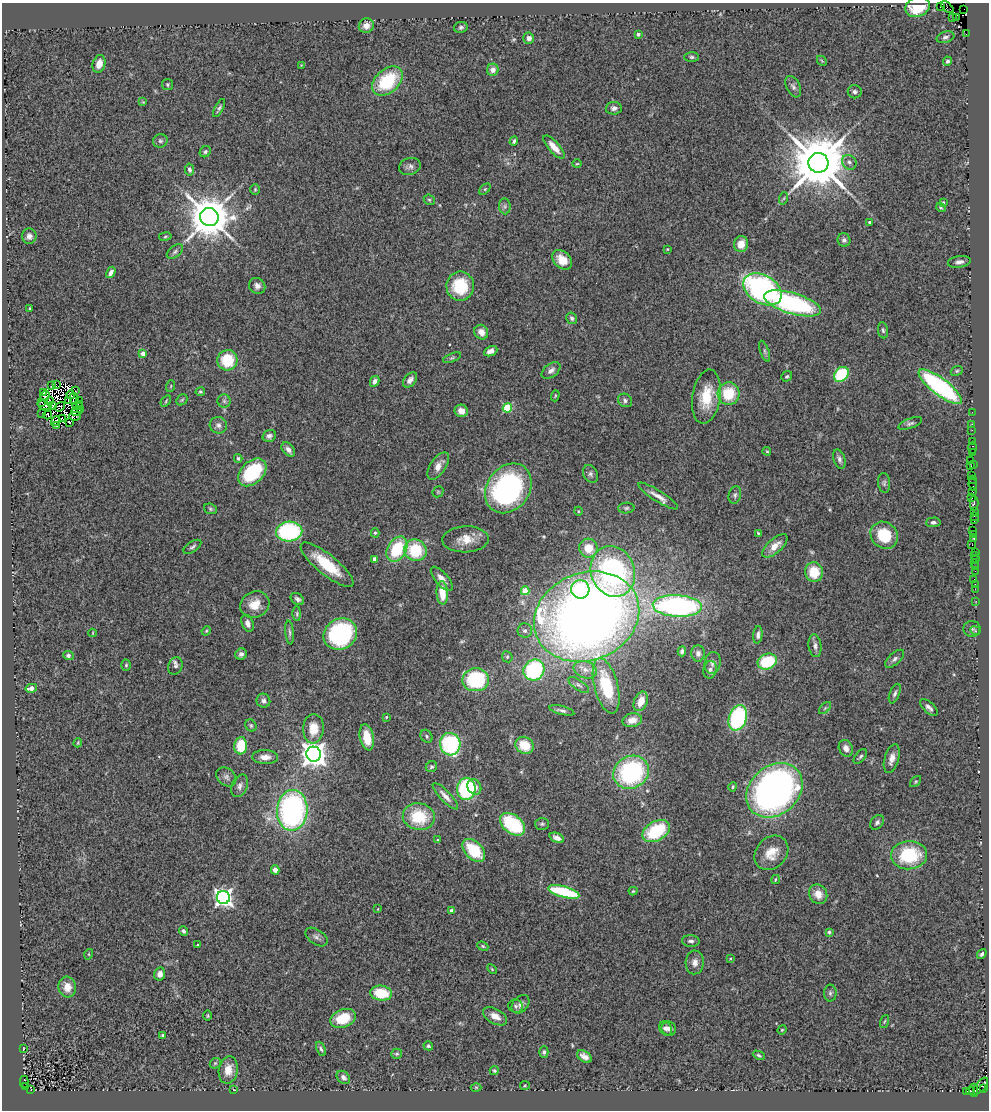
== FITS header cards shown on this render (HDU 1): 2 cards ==
NAXIS1  =                  987
NAXIS2  =                 1108

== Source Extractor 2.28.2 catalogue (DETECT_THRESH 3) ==
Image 987 x 1108 px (HDU 1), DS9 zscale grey, 1 PNG px = 1 image px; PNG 991 x 1112 px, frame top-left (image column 1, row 1108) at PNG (2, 3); each listed source drawn as its Kron ellipse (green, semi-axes under 4 px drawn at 4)
Background 1.26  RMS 0.11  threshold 0.343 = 3 sigma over >= 5 px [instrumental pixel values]
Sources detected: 318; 12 with non-positive FLUX_AUTO (blend fragments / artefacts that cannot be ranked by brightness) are neither listed nor drawn; the other 306 listed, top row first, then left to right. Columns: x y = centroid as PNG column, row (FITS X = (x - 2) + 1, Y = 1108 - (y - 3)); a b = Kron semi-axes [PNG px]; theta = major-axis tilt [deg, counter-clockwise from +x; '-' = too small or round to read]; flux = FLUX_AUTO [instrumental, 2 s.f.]
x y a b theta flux
917 7 12 9 18 220
940 7 3 2 - 71
947 7 7 4 -42 72
964 9 2 2 - 8.1
952 17 3 2 - 64
956 17 3 2 - 64
366 26 7 7 - 56
461 27 7 5 10 17
638 34 4 4 - 17
966 34 2 2 - 55
945 37 9 5 17 22
529 38 5 5 - 36
692 57 7 5 -1 15
822 61 6 4 -45 8.1
947 61 4 4 - 18
99 64 9 6 72 70
301 65 3 3 - 5.3
493 70 6 6 - 47
387 81 18 11 42 470
167 84 6 5 - 13
793 87 11 6 -65 27
855 92 7 6 - 23
143 102 4 4 - 7.4
219 108 10 4 61 18
614 108 8 6 4 26
160 141 7 6 - 20
514 141 5 3 - 15
554 147 15 5 -49 80
205 152 6 5 - 15
849 162 8 6 -45 27
818 163 10 10 - 67000
577 164 4 3 - 7.2
410 166 11 8 16 32
189 170 6 4 -79 20
255 189 5 4 - 9.8
485 189 7 4 44 10
784 198 6 4 71 9.7
429 200 6 5 - 10
943 202 4 4 - 7.8
505 206 8 5 -84 20
941 208 5 3 - 8.3
209 217 9 9 - 32000
870 222 4 3 - 14
29 236 7 7 - 34
165 236 6 3 9 9.1
844 240 7 6 - 22
741 244 8 7 - 87
667 249 3 2 - 5.1
175 252 9 5 38 19
562 260 11 8 -42 110
959 262 11 6 8 35
111 272 6 4 59 31
257 286 8 7 - 35
460 286 14 14 - 310
763 289 21 14 -31 1600
793 303 29 10 -17 1300
30 308 3 2 - 6.4
572 318 6 5 - 19
883 330 8 5 -81 17
481 332 7 6 - 55
491 351 7 4 24 37
765 351 11 4 -71 19
143 353 4 4 - 57
452 358 10 4 22 14
227 360 10 10 - 310
551 370 10 6 38 34
957 371 6 4 22 12
841 374 8 6 47 600
787 376 6 5 - 13
410 380 9 5 49 34
375 381 5 4 - 34
56 384 3 2 - 19
51 386 4 2 - 7.3
171 386 6 3 71 9.9
940 387 26 8 -37 1300
75 391 3 2 - 13
200 392 4 4 - 12
44 393 3 2 - 16
728 394 11 11 - 260
71 395 4 2 - 7.2
45 396 5 3 - 8.5
555 396 6 3 72 7.5
706 397 27 14 81 230
74 399 6 2 -80 6.9
68 400 4 2 - 9.8
182 400 6 5 - 11
625 400 7 6 - 20
49 401 5 3 - 6.8
79 401 3 2 - 5.6
166 401 6 3 55 10
224 401 6 6 - 18
41 402 2 2 - 13
45 405 7 4 -15 13
53 405 4 3 - 4.4
78 406 5 4 - 16
60 407 5 3 - 0.014
507 408 5 4 - 390
80 409 2 2 - 9
77 411 5 4 - 16
461 411 6 6 - 55
972 412 2 2 - 55
42 414 3 2 - 3
48 415 4 2 - 13
75 416 6 3 3 0.87
63 418 3 2 - 5.7
56 421 5 2 - 1.2
69 422 4 2 - 12
910 423 12 5 20 22
972 424 2 2 - 41
57 425 3 3 - 8.5
218 425 9 8 - 32
972 430 2 2 - 26
269 436 7 6 - 25
972 441 2 2 - 47
973 448 6 3 90 190
288 450 8 5 -50 33
767 451 4 3 - 8.2
973 452 4 3 - 45
238 458 4 3 - 11
839 459 10 5 -72 27
971 460 2 2 - 12
973 464 3 2 - 7.4
438 466 15 7 56 66
971 466 2 2 - 8.7
252 472 16 11 43 530
590 474 9 7 -60 27
972 475 2 2 - 14
973 479 3 2 - 30
884 483 10 6 -85 21
973 484 7 3 -84 100
508 488 27 21 53 1600
438 492 6 5 - 10
973 492 3 2 - 75
735 495 9 6 72 20
658 496 23 5 -32 61
972 497 3 3 - 110
974 503 7 2 90 470
626 508 8 5 2 17
210 509 6 5 - 13
578 511 4 3 - 6.4
974 512 3 2 - 56
974 516 2 2 - 28
974 519 4 2 - 61
933 522 7 5 4 19
973 530 3 2 - 10
289 531 13 10 3 900
375 533 4 4 - 10
758 533 4 4 - 8.3
884 535 14 13 - 280
973 535 4 3 - 100
974 538 3 2 - 89
466 539 23 13 2 130
972 545 2 2 - 21
775 546 15 7 42 73
192 547 10 5 35 20
588 548 9 9 - 130
397 549 13 9 61 390
415 550 11 10 - 350
975 552 3 2 - 84
975 555 3 3 - 100
375 559 4 4 - 78
975 559 3 2 - 87
975 563 3 2 - 100
327 565 33 10 -39 290
975 566 3 2 - 33
613 571 26 22 -68 1700
975 571 2 2 - 6.8
814 572 10 9 - 200
442 579 15 6 -50 68
974 579 3 2 - 8.8
975 584 2 2 - 21
580 589 9 9 - 390
975 589 2 2 - 51
525 591 4 4 - 180
442 593 11 5 -86 170
297 599 7 5 -34 22
976 601 2 2 - 23
255 605 15 13 26 120
677 606 24 11 -3 2100
297 614 7 4 -90 11
587 617 54 43 22 9000
248 623 9 5 -68 37
972 629 8 8 - 20
206 631 5 4 - 8.7
525 631 7 7 - 23
975 631 5 3 - 6.4
290 632 12 4 -84 19
93 633 4 3 - 6.1
340 634 17 15 33 840
758 635 9 4 83 27
815 646 11 6 -82 31
682 651 5 4 - 20
698 653 8 7 - 39
241 654 6 5 - 25
68 655 5 4 - 21
507 657 6 5 - 12
895 659 12 5 43 26
767 661 10 7 22 390
713 663 11 8 81 33
126 665 6 4 88 12
175 666 9 7 63 23
534 670 11 10 - 800
585 670 12 8 -20 55
710 670 9 6 77 32
476 680 13 11 4 810
579 685 12 5 -35 24
606 686 28 11 -75 400
31 688 6 4 13 74
895 693 10 5 67 22
263 701 7 6 - 29
641 701 10 6 68 100
929 707 11 5 -42 28
825 708 7 4 45 14
562 710 13 4 -14 23
386 717 3 3 - 8.5
738 718 13 9 73 870
632 720 10 7 13 77
251 726 6 5 - 13
313 729 15 10 86 130
427 736 7 5 -56 15
367 737 13 7 -77 160
78 743 4 3 - 6.5
450 744 11 10 - 840
525 745 9 8 - 180
241 746 8 6 85 250
846 748 8 6 -64 45
314 754 7 7 - 8000
265 757 13 7 -1 64
860 757 8 4 48 16
892 759 15 7 74 59
431 767 6 5 - 14
631 772 18 16 29 1100
226 777 11 8 -41 34
916 781 7 4 45 11
240 786 12 7 66 35
474 787 8 6 -60 60
733 787 5 4 - 12
466 789 11 9 88 680
774 790 31 24 41 3000
445 796 17 5 -46 49
292 810 20 15 86 1800
419 816 16 13 -9 320
877 822 8 6 51 23
513 824 14 9 -38 550
542 824 7 6 - 15
656 831 15 9 30 440
557 838 8 4 -23 41
438 840 3 2 - 7.1
474 850 14 8 -45 310
771 853 19 15 47 140
909 855 18 14 5 470
275 870 4 4 - 54
775 880 5 2 - 6.6
633 891 4 4 - 9.4
564 892 16 5 -15 540
818 894 10 9 - 79
223 897 6 6 - 3500
378 909 3 2 - 4.6
452 911 4 4 - 54
183 931 5 4 - 21
829 932 4 3 - 11
316 937 12 7 -34 30
691 941 8 6 -2 25
197 945 3 2 - 7.3
483 946 6 4 -23 10
89 954 5 3 - 7.3
982 954 5 3 - 14
730 958 3 2 - 6.9
695 962 12 9 86 47
492 969 6 3 -46 7.8
160 974 6 5 - 40
67 987 10 8 -83 80
381 993 11 7 -7 240
830 993 8 6 89 21
520 1004 10 7 49 35
516 1006 7 6 - 17
208 1016 5 3 - 8.5
495 1016 13 7 -29 73
343 1018 13 9 20 230
884 1021 7 3 71 8.1
665 1028 7 5 -58 24
669 1029 7 7 - 31
782 1030 5 4 - 8.2
163 1035 3 3 - 27
428 1046 5 4 - 12
23 1049 3 2 - 5.6
321 1049 8 4 -66 16
544 1052 6 4 89 16
397 1054 5 5 - 11
759 1055 6 3 -26 11
584 1056 8 5 -33 42
215 1063 6 5 - 8.8
228 1070 14 9 80 83
494 1071 4 4 - 12
343 1077 7 5 -44 26
24 1082 6 2 -90 410
525 1085 5 4 - 8.4
25 1086 3 2 - 200
981 1086 10 5 49 260
476 1087 5 3 - 6.8
31 1089 3 3 - 280
984 1089 3 3 - 130
234 1090 3 2 - 5
974 1090 6 4 -90 220
966 1091 3 2 - 70
970 1091 4 3 - 67
At the frame edge (FLAGS 8, measured only in part): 1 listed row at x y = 947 7
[12 non-positive-flux detections neither listed nor drawn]